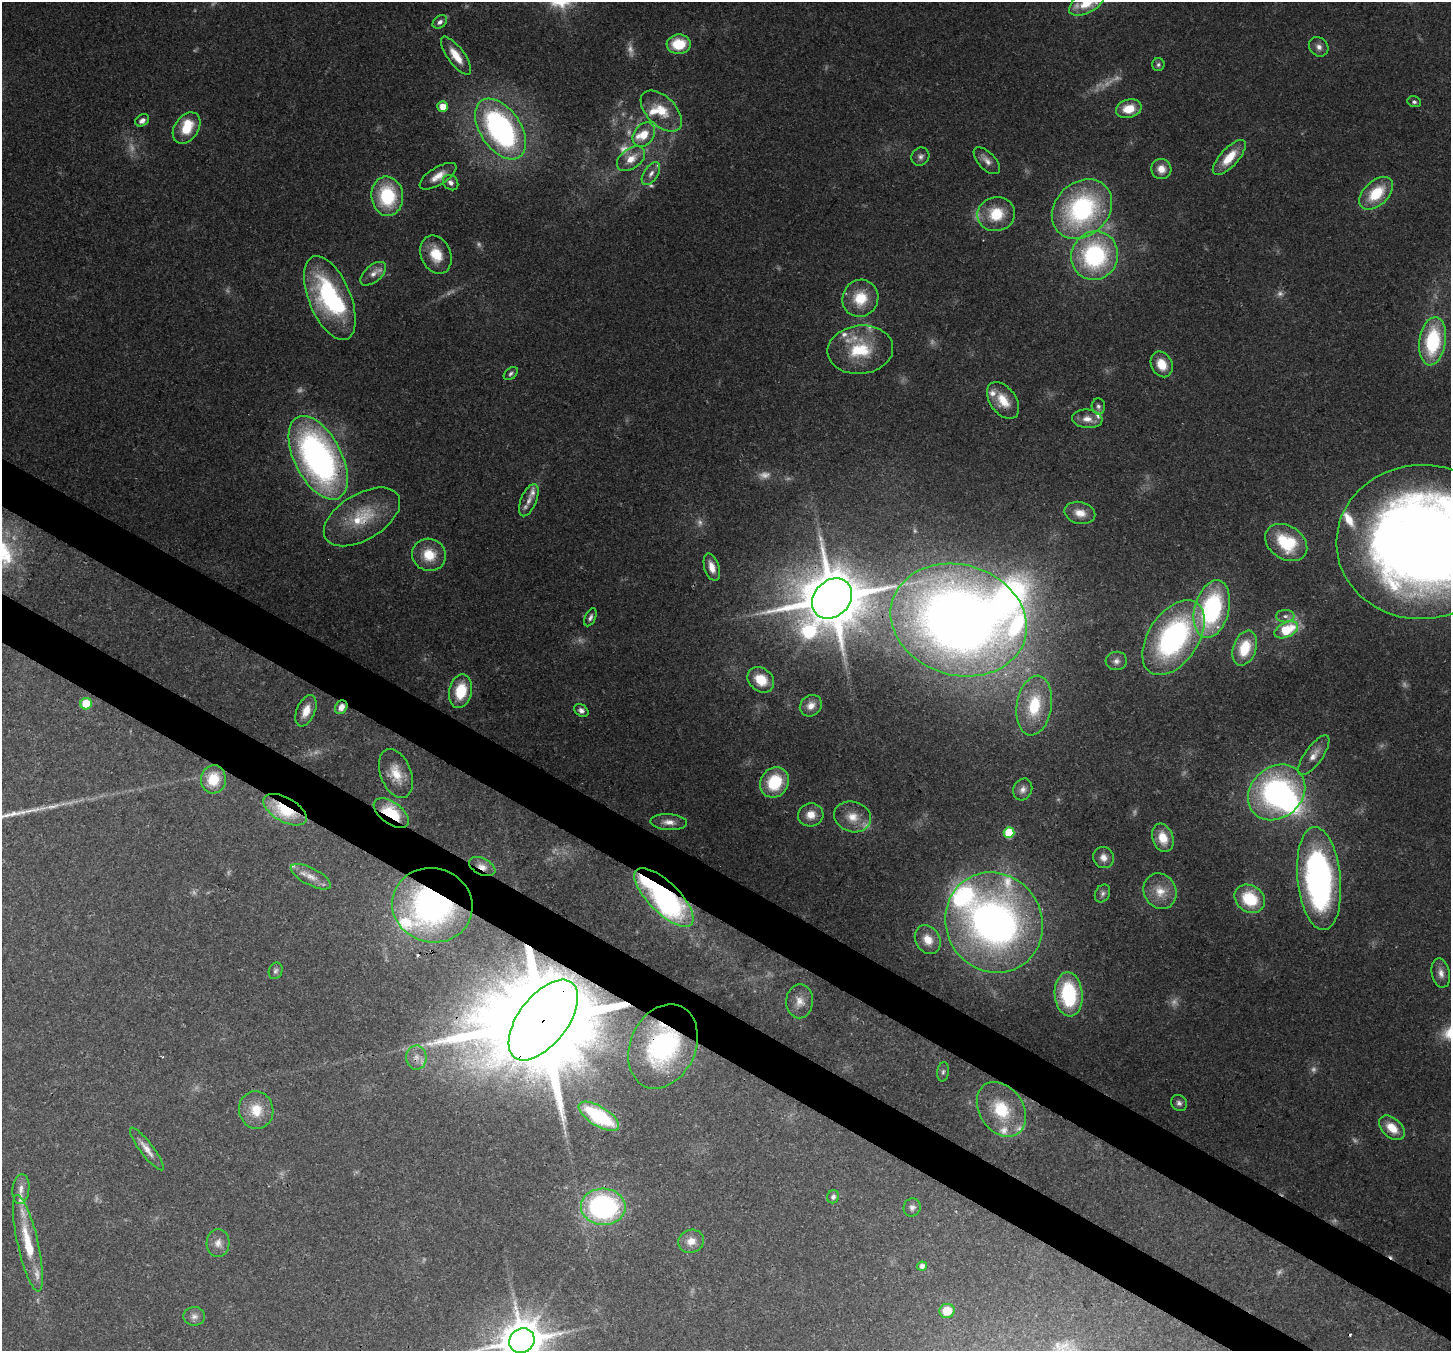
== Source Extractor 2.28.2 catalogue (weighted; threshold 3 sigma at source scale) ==
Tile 6 of 4 x 4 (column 2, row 2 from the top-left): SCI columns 1518-2966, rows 3053-4401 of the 5932 x 6036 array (HDU 1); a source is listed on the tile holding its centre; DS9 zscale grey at full resolution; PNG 1453 x 1353 px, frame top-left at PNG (2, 2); each listed source drawn as its Kron ellipse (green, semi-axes under 4 px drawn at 4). Shown black and unused: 7% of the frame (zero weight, under 3 of 4 exposures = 7% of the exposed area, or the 3 px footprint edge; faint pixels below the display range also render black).
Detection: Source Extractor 2.28.2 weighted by HDU 2 'WHT'; one run over the whole footprint, this tile lists its part. Background 0.0922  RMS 0.0037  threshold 0.0167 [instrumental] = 3 sigma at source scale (4.5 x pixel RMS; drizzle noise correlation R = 1.50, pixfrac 1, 0.0396/0.0396 arcsec/px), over >= 5 px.
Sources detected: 165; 32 too faint to see at this stretch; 4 inside a brighter object's white glare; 2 cosmic-ray / hot-pixel residue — neither listed nor drawn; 15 inside a brighter listed object's ellipse — not listed separately; the other 112 listed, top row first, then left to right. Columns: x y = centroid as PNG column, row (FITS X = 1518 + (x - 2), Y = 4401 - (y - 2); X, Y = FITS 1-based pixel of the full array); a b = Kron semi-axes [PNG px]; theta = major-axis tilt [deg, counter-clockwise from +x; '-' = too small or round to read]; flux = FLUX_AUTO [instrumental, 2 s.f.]
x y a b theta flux
1087 2 20 10 31 14
440 22 8 5 40 1.7
679 44 12 9 4 14
1319 47 10 9 - 2.2
456 56 23 8 -54 7
1158 65 6 6 - 0.91
1414 102 7 5 -19 0.94
443 106 5 5 - 5.3
1129 109 13 9 15 7.9
661 111 25 14 -45 10
142 120 7 5 31 2
187 128 17 12 55 11
500 129 34 20 -56 98
644 135 13 9 52 6.8
920 157 9 8 - 1.6
1229 157 22 9 47 9.3
631 159 16 10 36 5.5
987 161 17 8 -46 2.8
1161 169 10 10 - 4.3
651 173 13 7 57 2.5
438 176 21 8 32 4.9
451 183 8 7 - 1.8
1376 193 20 12 43 15
387 196 20 16 -84 26
1082 209 33 26 43 69
996 214 19 17 10 13
436 255 20 15 -68 9.9
1095 256 24 23 - 55
373 274 15 8 41 3.2
330 298 44 21 -68 55
860 298 19 17 60 12
1433 341 24 13 82 32
860 350 33 24 7 20
1162 364 13 10 -64 6.8
511 374 8 5 42 0.93
1003 400 21 13 -54 8.1
1098 406 8 6 -85 1.3
1087 419 15 9 -6 3.8
318 458 45 23 -63 160
529 500 17 8 67 3.4
1080 513 16 11 -14 4.8
362 517 42 23 31 19
1422 542 86 77 3 640
1286 543 23 16 -33 20
429 555 17 16 - 9.4
712 567 14 7 -73 4.2
832 599 22 18 45 3000
1212 609 29 17 75 60
1285 616 9 6 0 1.5
590 617 9 5 65 1.2
959 620 69 55 -17 460
1286 630 12 7 26 17
1173 638 42 25 56 89
1245 648 18 11 70 13
1116 661 10 9 - 2.1
761 680 14 11 -39 10
461 691 17 11 78 13
86 704 6 5 - 12
811 706 12 10 42 3.5
1034 706 30 17 81 22
341 707 7 5 60 3.6
581 710 8 5 -33 1.4
306 711 16 9 67 5.2
1314 755 24 8 54 4.4
396 774 25 15 -69 8.4
213 779 14 12 83 10
775 782 16 13 55 18
1023 789 11 9 64 2.3
1277 792 31 25 41 84
285 810 24 12 -30 22
391 813 20 11 -36 18
811 815 13 11 12 4.9
852 817 19 15 -17 6.9
669 822 18 8 -3 3.3
1009 833 5 5 - 20
1163 838 15 10 -71 7.2
1103 857 11 10 - 3
482 867 14 8 -26 3.3
311 877 22 8 -28 4.2
1319 878 52 21 -84 150
1160 891 18 16 -61 7.3
1102 894 9 7 62 1.3
664 897 39 15 -45 110
1250 899 16 13 -35 18
432 905 40 37 -15 120
994 923 51 48 -58 220
928 940 15 12 -59 5.6
276 971 8 6 70 1
1441 973 15 9 -79 2.9
1069 994 22 14 -85 32
800 1001 17 13 88 4.6
543 1020 47 24 53 13000
663 1046 44 32 65 63
416 1057 12 10 88 3.4
943 1072 9 6 81 1
1179 1103 8 7 - 1.4
1001 1109 30 22 -56 20
256 1110 19 17 -76 8.9
599 1116 23 9 -32 31
1392 1128 15 9 -41 7.1
147 1149 26 6 -53 3.6
21 1189 15 8 83 2.7
833 1197 7 6 - 1.5
603 1207 22 18 -3 72
912 1207 9 8 - 1.6
691 1241 13 11 17 4.1
28 1243 49 10 -77 16
218 1243 14 11 86 3.2
922 1266 5 4 - 1.9
947 1311 7 7 - 7.7
194 1316 11 9 -3 2
522 1341 13 12 - 1400
Overlapping masked pixels (flux is a lower limit): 15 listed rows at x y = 318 458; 362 517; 832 599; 959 620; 341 707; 285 810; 391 813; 482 867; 664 897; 432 905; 543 1020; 663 1046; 416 1057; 599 1116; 28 1243
Isophote crosses this tile's border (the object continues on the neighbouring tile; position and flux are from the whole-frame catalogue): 3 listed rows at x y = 1087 2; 1422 542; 522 1341